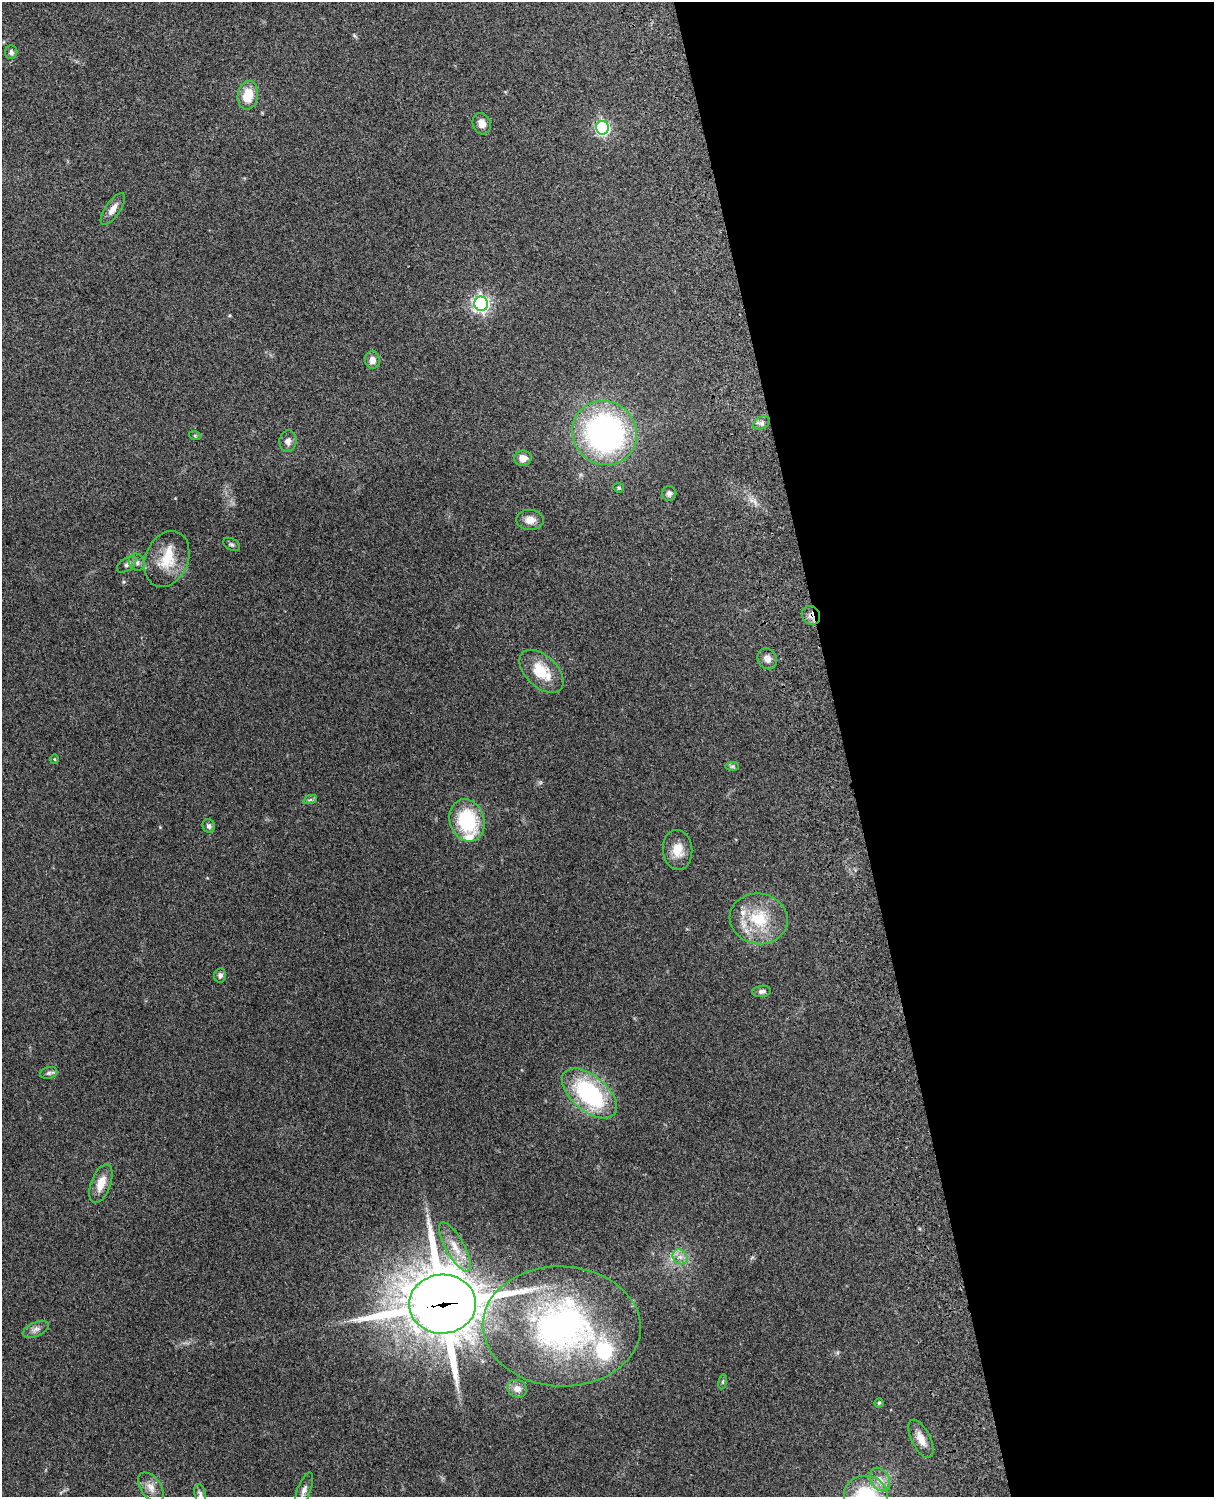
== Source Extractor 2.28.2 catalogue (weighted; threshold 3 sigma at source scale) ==
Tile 8 of 4 x 3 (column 4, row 2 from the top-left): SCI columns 3757-4968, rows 1660-3154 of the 5089 x 4927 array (HDU 1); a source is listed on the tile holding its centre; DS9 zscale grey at full resolution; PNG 1216 x 1499 px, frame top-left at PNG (2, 2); each listed source drawn as its Kron ellipse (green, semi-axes under 4 px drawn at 4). Shown black and unused: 31% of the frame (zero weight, under 3 of 4 exposures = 6% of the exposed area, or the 3 px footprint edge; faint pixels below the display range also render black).
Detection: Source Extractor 2.28.2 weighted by HDU 2 'WHT'; one run over the whole footprint, this tile lists its part. Background 0.277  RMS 0.0092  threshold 0.0412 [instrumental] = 3 sigma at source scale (4.5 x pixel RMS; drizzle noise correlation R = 1.50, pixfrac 1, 0.05/0.05 arcsec/px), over >= 5 px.
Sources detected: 52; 4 inside a brighter listed object's ellipse — not listed separately; the other 48 listed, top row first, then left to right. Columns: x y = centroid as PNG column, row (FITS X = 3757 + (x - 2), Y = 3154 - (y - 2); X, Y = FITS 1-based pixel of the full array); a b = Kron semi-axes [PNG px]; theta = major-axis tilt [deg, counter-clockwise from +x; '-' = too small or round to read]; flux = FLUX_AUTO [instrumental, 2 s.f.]
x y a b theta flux
11 52 7 6 - 2.6
248 95 14 10 79 20
482 124 11 9 -68 6.9
602 128 7 6 - 170
113 209 18 7 56 6.9
481 304 7 6 - 290
372 360 9 7 -83 5.8
762 423 9 6 27 3.1
605 433 33 31 -41 240
195 436 6 4 -19 1
288 441 11 8 84 4.4
523 458 8 8 - 8.1
619 488 5 4 - 1.2
669 494 7 7 - 3.4
530 520 13 10 -2 7.9
231 544 9 6 -28 2
167 559 29 21 67 29
137 562 9 7 -60 3.8
127 564 11 6 36 3.4
811 615 9 9 - 4.9
767 659 11 9 -56 5.8
542 671 26 15 -44 27
54 759 5 3 - 0.79
732 766 7 4 0 1.7
310 800 7 4 19 1.7
467 820 21 17 -74 57
209 826 7 6 - 2.7
678 850 20 14 -85 15
759 919 29 25 -11 42
220 975 7 6 - 2.6
762 991 9 5 8 3
49 1073 8 6 15 2.2
589 1093 32 17 -40 110
101 1183 20 9 69 14
455 1247 28 9 -61 15
680 1257 8 6 -43 4.5
442 1304 33 29 3 5100
562 1326 79 60 -2 270
36 1329 14 7 23 4.3
723 1382 7 4 82 1.4
517 1389 10 8 -24 5.6
879 1403 4 4 - 1.1
921 1439 21 9 -64 11
880 1479 12 9 -58 7.2
151 1487 17 10 -53 8.1
304 1490 19 6 69 5.4
200 1495 11 5 -78 2.6
866 1496 22 20 -11 60
Overlapping masked pixels (flux is a lower limit): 4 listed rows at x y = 811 615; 442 1304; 562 1326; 880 1479
Isophote crosses this tile's border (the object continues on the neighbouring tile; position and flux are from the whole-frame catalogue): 2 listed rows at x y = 200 1495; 866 1496